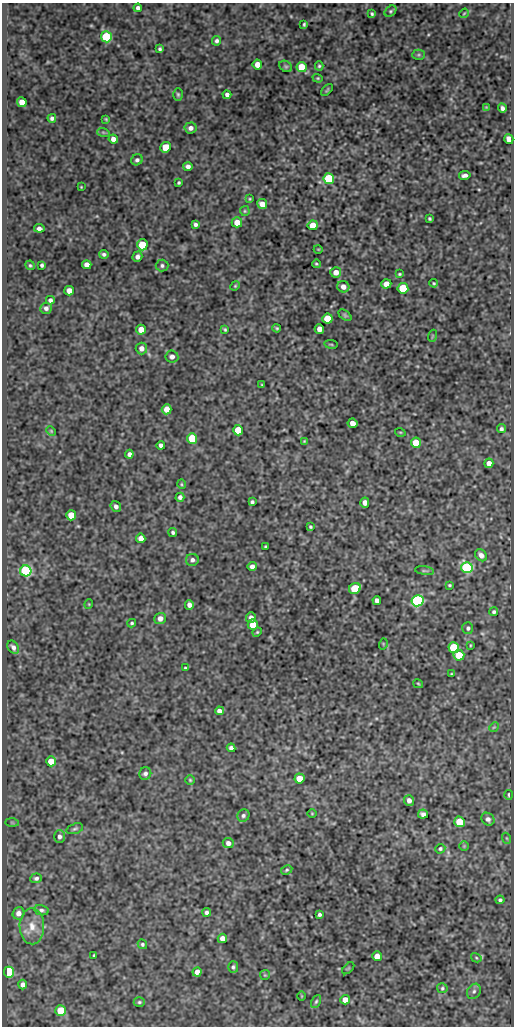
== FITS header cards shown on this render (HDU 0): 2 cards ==
NAXIS1  =                  512
NAXIS2  =                 1024

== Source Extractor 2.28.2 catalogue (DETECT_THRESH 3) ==
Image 512 x 1024 px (HDU 0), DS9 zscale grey, 1 PNG px = 1 image px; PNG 516 x 1028 px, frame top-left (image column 1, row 1024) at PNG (2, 3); each listed source drawn as its Kron ellipse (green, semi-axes under 4 px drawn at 4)
Background 136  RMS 0.65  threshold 1.96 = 3 sigma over >= 5 px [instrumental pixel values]
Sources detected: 167; all 167 listed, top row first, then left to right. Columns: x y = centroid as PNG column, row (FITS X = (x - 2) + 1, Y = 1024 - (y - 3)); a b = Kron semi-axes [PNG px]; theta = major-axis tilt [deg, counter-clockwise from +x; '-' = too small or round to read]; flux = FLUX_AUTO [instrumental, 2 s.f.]
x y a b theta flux
138 8 4 4 - 140
390 11 6 4 41 72
464 13 5 2 - 39
372 14 4 3 - 65
304 24 4 3 - 59
106 37 5 5 - 3400
217 41 5 4 - 100
160 49 4 3 - 77
419 55 6 5 - 66
257 64 5 5 - 420
286 66 7 5 -34 76
319 66 4 4 - 61
302 67 5 5 - 1200
318 78 5 4 - 47
327 90 7 3 46 60
178 94 6 5 - 70
227 95 4 4 - 140
22 102 5 5 - 610
486 107 4 4 - 37
502 108 5 4 - 150
52 118 4 4 - 110
106 119 4 3 - 47
191 128 6 5 - 190
103 132 6 4 -19 61
113 139 5 4 - 270
509 139 5 4 - 340
166 147 5 5 - 1000
137 160 6 5 - 120
188 167 4 4 - 170
465 175 6 4 10 160
329 179 5 5 - 3300
179 183 3 3 - 63
81 187 3 2 - 30
250 199 3 3 - 40
262 204 5 5 - 460
245 211 5 5 - 57
430 219 4 3 - 61
237 222 5 5 - 540
195 224 4 4 - 110
313 225 5 5 - 550
39 228 5 4 - 150
142 245 5 5 - 1400
318 249 4 3 - 35
104 254 5 4 - 99
137 257 5 4 - 180
316 264 4 3 - 50
30 265 5 4 - 62
42 265 4 3 - 84
87 265 4 4 - 300
162 266 6 6 - 100
336 272 5 5 - 350
399 274 4 3 - 52
434 283 4 3 - 53
386 284 5 4 - 370
235 286 5 4 - 49
343 287 6 5 - 240
403 288 5 5 - 2100
69 291 5 4 - 310
50 300 4 4 - 130
46 308 6 6 - 160
345 315 7 4 -38 74
327 319 5 5 - 1600
277 328 4 3 - 64
225 329 4 3 - 63
319 329 5 4 - 270
141 330 5 5 - 480
432 336 6 3 71 42
331 344 7 3 -9 48
141 348 6 6 - 240
172 357 6 6 - 180
262 385 4 3 - 37
167 409 5 5 - 430
353 423 5 4 - 380
501 429 4 4 - 100
238 430 5 5 - 1100
51 431 5 3 - 41
400 432 5 3 - 38
192 438 5 5 - 1700
304 441 4 3 - 49
416 443 5 5 - 1000
161 445 4 4 - 150
129 454 4 4 - 150
489 463 5 4 - 280
181 484 5 3 - 51
180 497 4 4 - 140
252 502 4 3 - 90
365 503 5 4 - 250
116 506 6 5 - 150
71 515 5 5 - 950
310 527 3 3 - 60
173 532 4 4 - 88
141 538 5 4 - 290
266 547 3 3 - 59
481 555 7 5 -44 240
192 560 6 6 - 150
252 566 4 4 - 180
467 567 5 5 - 5500
26 571 5 5 - 5900
425 571 9 3 -8 70
449 585 3 3 - 53
355 588 6 5 - 1700
377 600 4 4 - 170
417 601 6 5 - 7500
89 604 5 3 - 34
189 605 5 4 - 180
494 612 4 4 - 85
160 618 6 5 - 250
251 618 5 5 - 230
132 623 4 3 - 67
253 625 5 5 - 810
468 628 6 5 - 95
257 632 5 4 - 49
383 644 6 3 73 41
470 645 4 3 - 36
13 647 7 5 -56 170
454 648 5 5 - 2700
459 655 5 5 - 1200
185 668 3 3 - 53
451 674 4 3 - 41
418 684 5 3 - 48
219 711 4 4 - 210
494 727 5 4 - 46
231 748 4 4 - 150
51 761 5 5 - 780
145 773 6 6 - 140
299 778 5 5 - 540
190 780 5 5 - 56
509 795 5 3 - 65
409 800 5 5 - 210
312 813 4 3 - 35
423 814 5 4 - 150
243 815 6 6 - 110
488 819 7 6 - 160
12 822 7 4 -1 64
459 822 5 5 - 1000
75 829 8 5 19 92
60 836 6 5 - 150
506 838 5 3 - 43
228 843 5 5 - 200
464 846 5 5 - 55
440 849 5 4 - 77
287 870 6 4 28 68
36 878 6 5 - 120
500 900 4 4 - 86
41 910 7 5 -11 120
207 912 4 4 - 140
18 913 6 6 - 260
319 914 3 3 - 90
32 926 18 12 -89 650
222 938 5 4 - 270
142 944 5 4 - 76
94 955 3 3 - 43
377 956 5 5 - 400
476 958 6 4 -31 57
233 967 6 5 - 90
348 968 7 3 45 34
9 972 5 5 - 4600
197 972 5 4 - 260
265 975 5 5 - 55
22 984 5 4 - 170
442 988 5 5 - 67
474 991 8 6 58 130
302 996 5 3 - 36
345 1000 5 4 - 420
316 1001 7 4 63 77
139 1002 5 4 - 70
61 1011 5 5 - 1500